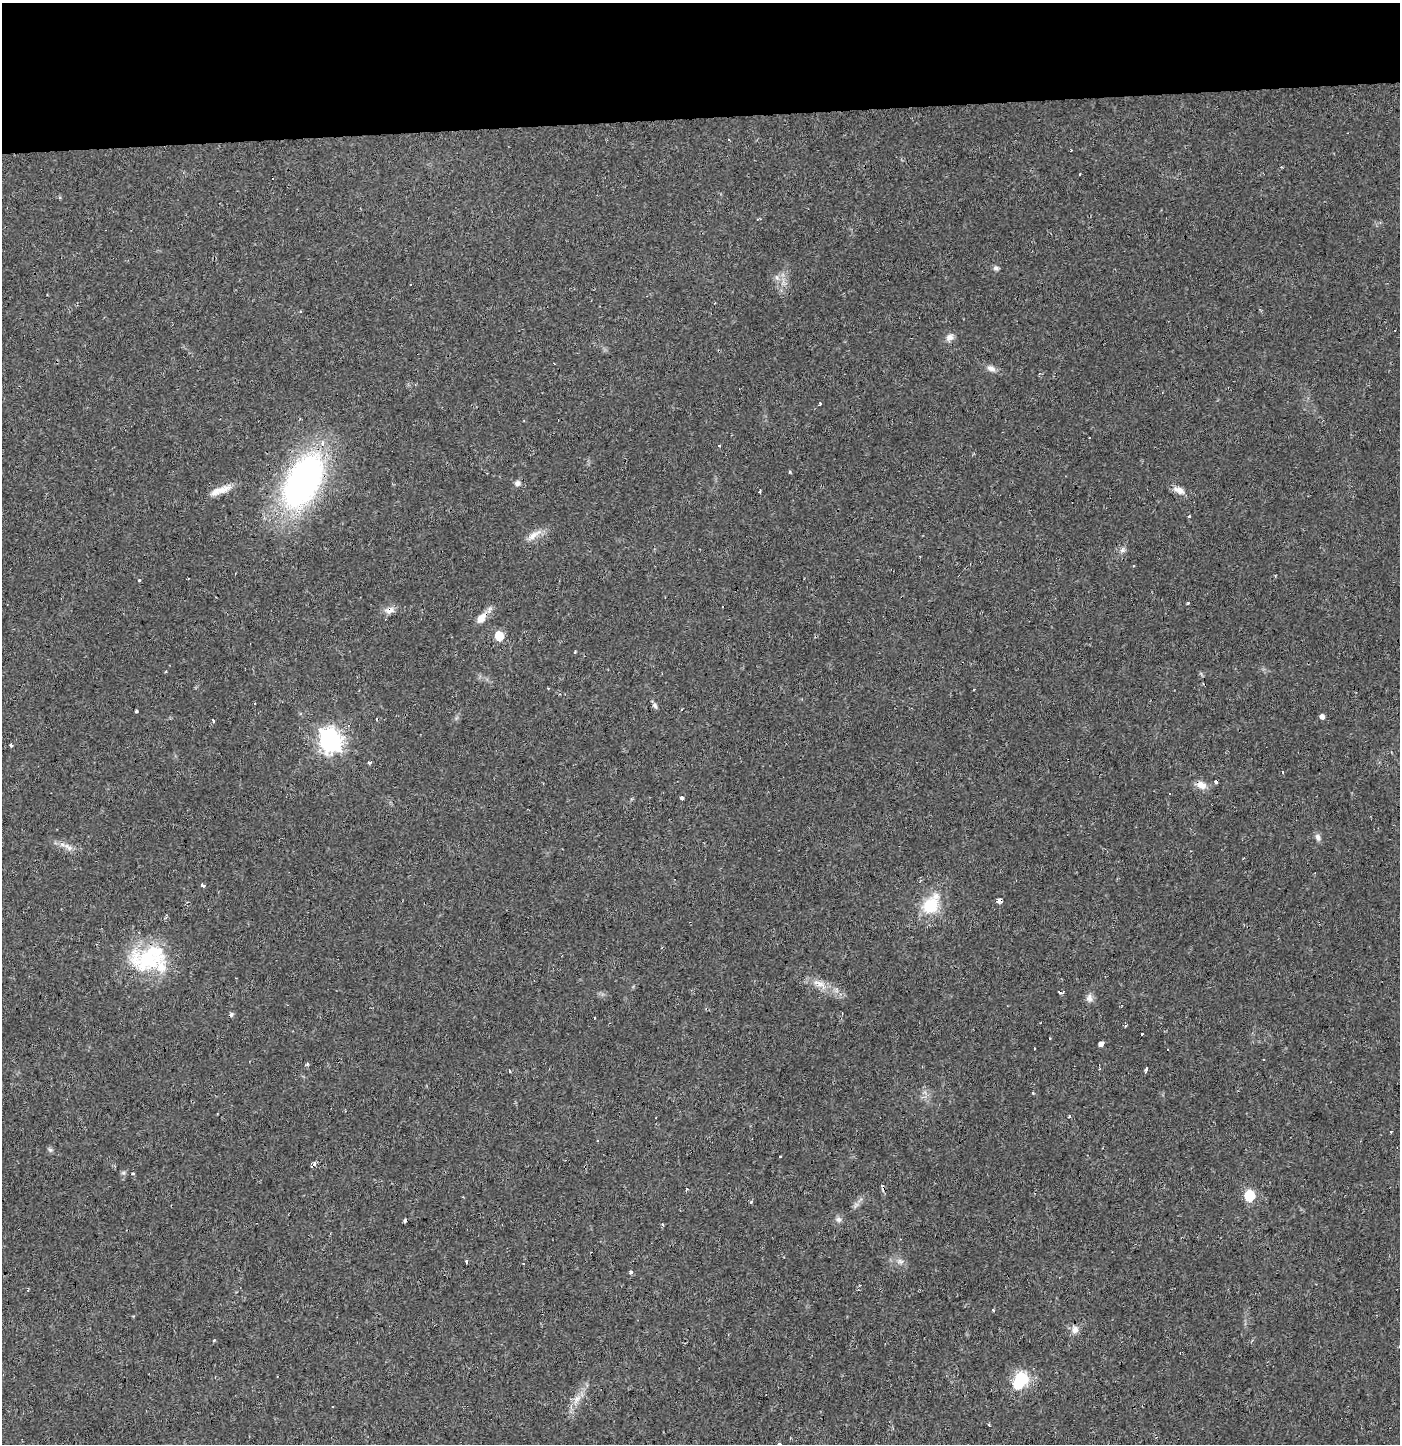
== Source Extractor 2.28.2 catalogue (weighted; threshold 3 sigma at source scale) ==
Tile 2 of 3 x 3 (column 2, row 1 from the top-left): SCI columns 1399-2796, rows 2950-4391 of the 4199 x 4455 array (HDU 1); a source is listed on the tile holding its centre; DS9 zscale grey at full resolution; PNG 1402 x 1446 px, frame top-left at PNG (2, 3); no overlay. Shown black and unused: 8% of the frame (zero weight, under 2 of 3 exposures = <1% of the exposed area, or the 3 px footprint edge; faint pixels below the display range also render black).
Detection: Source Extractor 2.28.2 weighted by HDU 2 'WHT'; one run over the whole footprint, this tile lists its part. Background 0.016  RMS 0.003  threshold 0.0134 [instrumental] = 3 sigma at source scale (4.5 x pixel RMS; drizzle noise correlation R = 1.50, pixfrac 1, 0.0396/0.0396 arcsec/px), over >= 5 px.
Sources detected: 98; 1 inside a brighter object's white glare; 23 cosmic-ray / hot-pixel residue — not listed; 1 inside a brighter listed object's ellipse — not listed separately; the other 73 listed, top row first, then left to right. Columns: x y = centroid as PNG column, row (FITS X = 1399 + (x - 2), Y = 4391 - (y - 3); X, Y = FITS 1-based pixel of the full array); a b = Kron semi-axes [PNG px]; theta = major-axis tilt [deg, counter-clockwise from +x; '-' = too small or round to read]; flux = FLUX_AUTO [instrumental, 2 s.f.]
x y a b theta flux
1071 150 3 2 - 0.24
996 268 8 6 -34 0.79
777 277 9 6 -63 1.1
300 312 3 2 - 0.55
950 337 10 8 39 1.7
554 363 3 2 - 0.25
991 368 12 7 -20 1.6
820 403 3 3 - 0.36
719 446 3 3 - 0.62
303 481 62 32 62 95
518 483 6 6 - 1.3
223 490 25 9 27 3.8
1179 490 16 8 -26 2.3
760 491 4 3 - 0.6
1189 517 3 3 - 0.55
534 535 25 8 35 2.8
1122 550 8 6 47 0.92
139 580 3 3 - 0.93
1188 603 3 3 - 0.32
723 606 3 2 - 0.56
389 610 14 8 14 2
481 618 14 9 51 2.9
499 636 6 6 - 8.7
575 652 5 3 - 0.27
165 672 4 2 - 0.23
973 689 3 3 - 0.59
655 705 9 5 -56 0.77
681 709 3 3 - 0.94
136 711 3 3 - 0.51
1323 716 3 3 - 15
213 721 3 3 - 0.49
330 740 9 8 - 170
11 745 4 3 - 1.9
369 762 6 3 17 0.69
1201 785 12 9 -29 2.7
682 798 4 3 - 1.5
1318 837 11 7 -72 1
69 848 9 7 4 1.3
203 885 4 3 - 1.2
1000 901 4 3 - 31
931 905 22 15 57 12
148 960 55 29 -12 24
820 984 23 10 -27 3.9
1089 998 11 9 -86 1.4
594 1018 3 2 - 0.33
1142 1035 3 2 - 0.54
1101 1044 4 4 - 11
307 1064 6 3 17 0.38
1146 1069 4 3 - 4.1
509 1071 3 2 - 0.45
1032 1093 3 3 - 0.94
1070 1117 3 3 - 2.2
1391 1131 3 3 - 0.31
50 1150 7 4 -2 0.51
780 1156 3 3 - 0.58
314 1164 7 4 57 1.5
133 1174 3 3 - 0.95
1249 1195 6 6 - 21
751 1202 4 3 - 0.38
856 1205 9 4 45 0.88
838 1219 8 7 - 0.95
662 1225 4 3 - 0.39
467 1261 3 3 - 1.4
901 1262 8 6 -78 1
630 1272 3 3 - 7.8
993 1310 4 3 - 0.47
1075 1330 10 9 - 1.9
214 1340 4 3 - 0.33
1021 1379 7 7 - 38
577 1398 11 7 20 1.7
333 1406 3 3 - 0.74
989 1425 5 3 - 0.27
780 1444 4 3 - 1
Overlapping masked pixels (flux is a lower limit): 5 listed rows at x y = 303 481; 389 610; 481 618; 1000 901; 314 1164
Isophote crosses this tile's border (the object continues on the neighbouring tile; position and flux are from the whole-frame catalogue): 1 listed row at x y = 780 1444
Unlisted compact peaks at least as high as the median listed source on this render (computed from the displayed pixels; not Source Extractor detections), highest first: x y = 790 472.